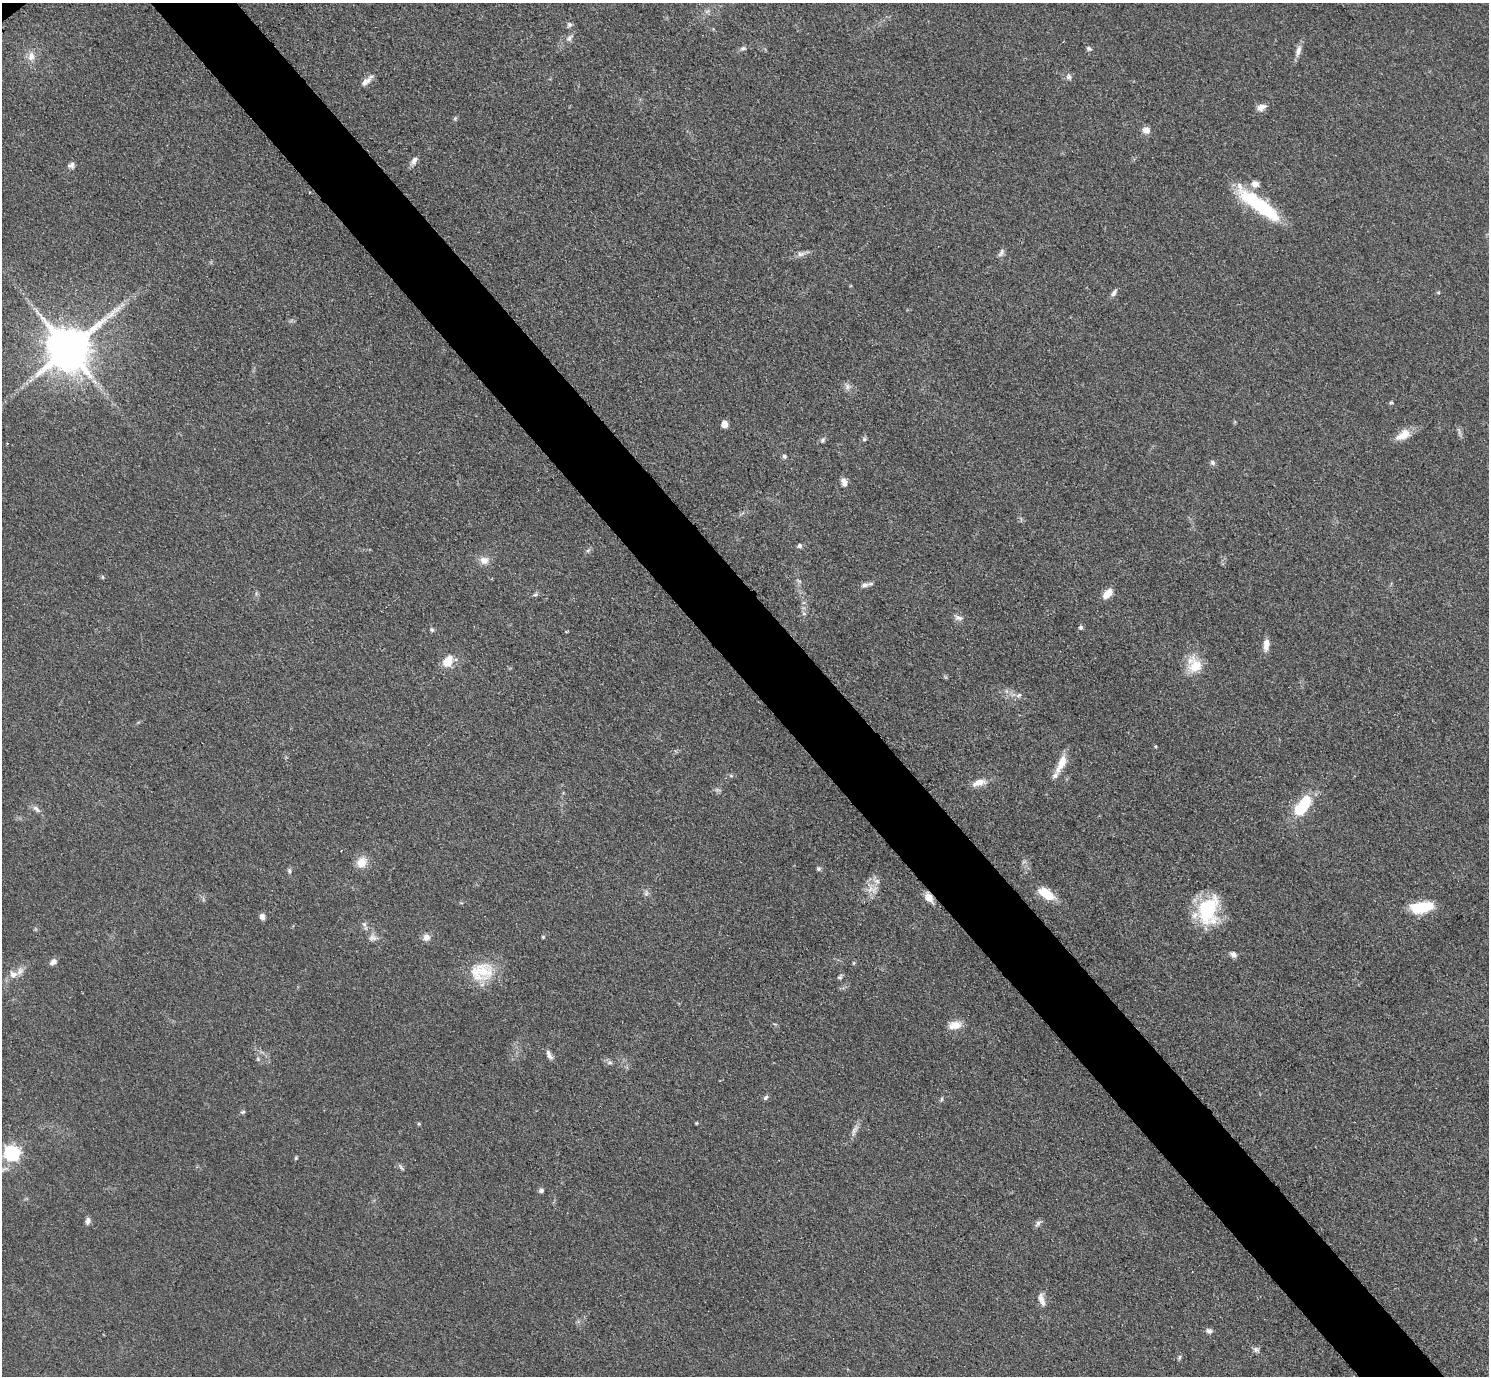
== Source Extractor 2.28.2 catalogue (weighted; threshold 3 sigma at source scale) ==
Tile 6 of 4 x 4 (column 2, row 2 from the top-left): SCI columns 1503-2989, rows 3059-4432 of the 5979 x 5976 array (HDU 1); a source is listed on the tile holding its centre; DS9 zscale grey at full resolution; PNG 1491 x 1378 px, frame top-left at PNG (2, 3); no overlay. Shown black and unused: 6% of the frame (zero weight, under 3 of 4 exposures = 2% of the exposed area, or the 3 px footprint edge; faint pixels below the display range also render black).
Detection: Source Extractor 2.28.2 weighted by HDU 2 'WHT'; one run over the whole footprint, this tile lists its part. Background 0.0454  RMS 0.006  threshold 0.0271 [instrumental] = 3 sigma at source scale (4.5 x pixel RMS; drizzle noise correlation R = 1.50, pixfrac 1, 0.05/0.05 arcsec/px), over >= 5 px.
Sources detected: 96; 2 inside a brighter object's white glare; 1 long thin detection or spike segment (spike, bleed or trail) — not listed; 3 inside a brighter listed object's ellipse — not listed separately; the other 90 listed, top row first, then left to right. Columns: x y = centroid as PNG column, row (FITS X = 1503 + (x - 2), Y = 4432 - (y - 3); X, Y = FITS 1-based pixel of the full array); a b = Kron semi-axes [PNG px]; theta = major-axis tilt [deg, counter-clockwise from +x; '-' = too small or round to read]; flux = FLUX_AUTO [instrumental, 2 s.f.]
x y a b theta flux
707 11 7 4 19 1.4
569 24 7 7 - 1.6
570 38 11 6 55 2.3
743 48 8 5 1 1.5
1089 49 7 5 -25 1.3
1298 51 17 7 75 3.6
31 56 13 10 86 4.9
1069 77 9 7 -77 1.9
366 82 16 7 38 3.7
1261 107 11 8 26 3.9
455 118 6 4 45 0.89
1146 130 9 8 - 3.7
414 161 11 7 65 2.8
71 165 8 7 - 2.1
1255 184 9 8 - 3.9
1263 208 56 13 -37 50
1001 253 12 6 60 2
801 254 13 6 10 2.7
1114 293 11 5 58 2
68 349 12 12 - 2900
847 386 9 6 -75 2.2
1391 402 5 4 - 0.72
725 424 5 5 - 8
1403 435 20 11 32 8
864 439 6 5 - 1.1
822 440 8 5 43 1.3
784 456 6 5 - 1.1
1212 462 7 6 - 1.5
844 482 9 6 -73 3.7
800 546 5 5 - 1.7
588 550 6 4 19 1.1
484 560 12 10 -17 4.7
102 577 6 4 -90 0.75
799 581 7 4 -33 1.1
865 585 10 6 8 2.7
1108 594 12 7 49 6.9
535 595 6 5 - 1.2
804 614 7 4 -2 1
958 618 12 7 -17 2.5
1081 627 6 5 - 1.2
432 630 6 5 - 0.99
566 632 4 3 - 0.55
1266 645 16 7 86 4.6
447 663 15 12 44 8.1
1195 666 22 18 -89 14
1019 695 9 4 35 1.4
1156 746 4 3 - 0.69
1061 763 26 8 65 9.3
979 783 20 8 16 5.9
1303 806 26 11 54 29
36 809 13 6 -45 2.5
362 862 13 11 57 7.8
818 869 6 5 - 1.2
289 871 8 5 -82 1.3
872 889 17 10 -2 5.9
646 893 9 6 82 1.7
1046 894 19 10 -32 14
929 898 12 7 -52 5.8
1420 908 24 15 2 16
1208 910 35 23 77 37
262 917 7 6 - 2.6
364 924 6 6 - 1.5
426 937 9 9 - 3.3
543 937 5 4 - 0.66
373 938 13 8 -3 2.9
1233 954 9 7 -38 2.1
53 962 9 6 34 2.5
482 972 34 25 10 23
13 974 9 9 - 4.1
839 978 7 4 -7 1.1
954 1025 17 10 7 6.6
549 1055 13 6 -63 2.7
258 1059 6 4 -47 0.95
609 1062 8 5 -6 1.5
766 1098 7 5 45 1.3
942 1099 6 4 89 0.89
243 1112 6 5 - 1
696 1123 5 3 - 0.5
419 1124 5 4 - 0.66
854 1131 19 5 69 3.3
11 1153 7 6 - 140
296 1158 5 4 - 0.77
401 1167 11 3 -54 1.2
541 1190 6 5 - 1.6
88 1221 8 5 82 2.5
1038 1223 10 6 50 1.8
1041 1299 15 7 -79 4
1209 1331 8 6 -10 2.1
1256 1350 8 7 - 1.8
1179 1357 7 4 71 0.99
Overlapping masked pixels (flux is a lower limit): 1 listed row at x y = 929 898
Isophote crosses this tile's border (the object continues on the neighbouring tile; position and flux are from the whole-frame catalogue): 1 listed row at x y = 11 1153